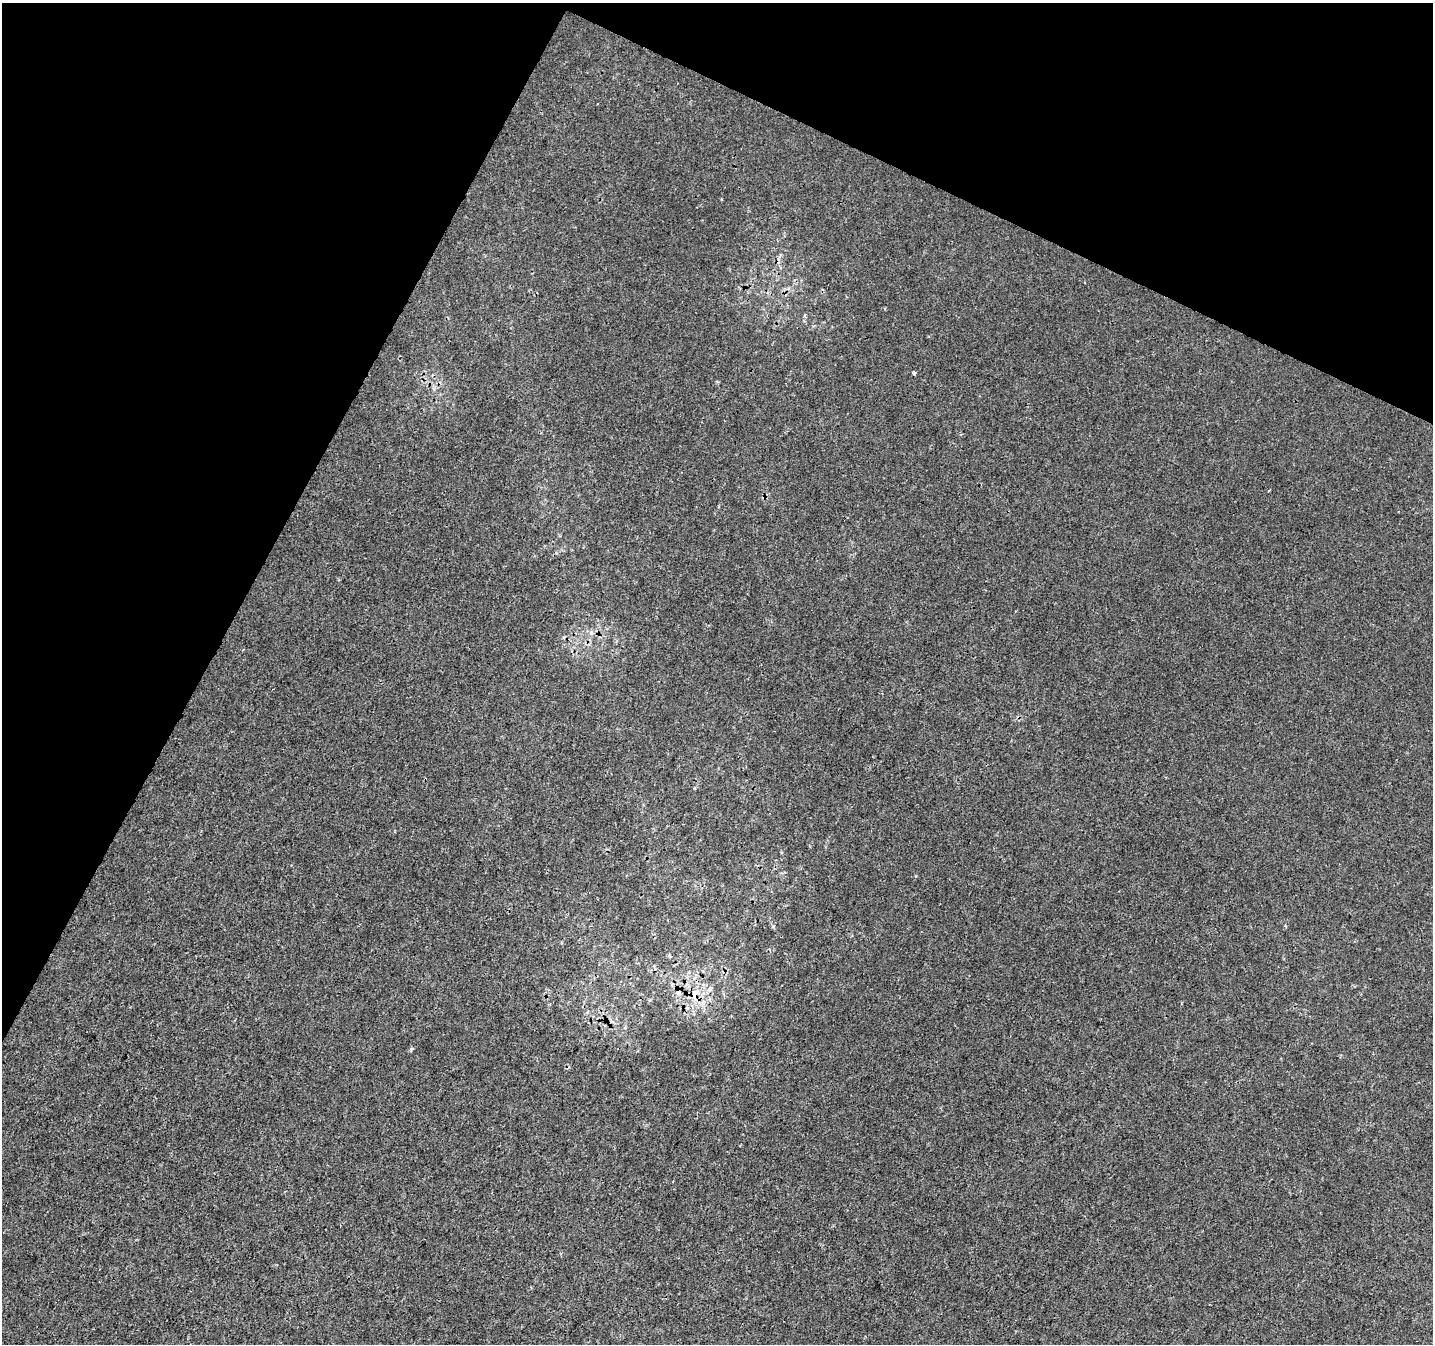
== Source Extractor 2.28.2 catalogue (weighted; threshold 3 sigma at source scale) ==
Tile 2 of 4 x 4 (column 2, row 1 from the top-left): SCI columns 1440-2870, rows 4293-5634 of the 5734 x 5836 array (HDU 1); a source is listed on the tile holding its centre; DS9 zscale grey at full resolution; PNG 1435 x 1346 px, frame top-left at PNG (2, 3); no overlay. Shown black and unused: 25% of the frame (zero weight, under 3 of 4 exposures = <1% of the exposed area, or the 3 px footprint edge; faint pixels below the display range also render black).
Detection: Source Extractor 2.28.2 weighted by HDU 2 'WHT'; one run over the whole footprint, this tile lists its part. Background 1.54e-06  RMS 0.0014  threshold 0.00632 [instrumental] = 3 sigma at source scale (4.5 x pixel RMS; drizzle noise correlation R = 1.50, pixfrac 1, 0.0396/0.0396 arcsec/px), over >= 5 px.
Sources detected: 3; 1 cosmic-ray / hot-pixel residue — not listed; the other 2 listed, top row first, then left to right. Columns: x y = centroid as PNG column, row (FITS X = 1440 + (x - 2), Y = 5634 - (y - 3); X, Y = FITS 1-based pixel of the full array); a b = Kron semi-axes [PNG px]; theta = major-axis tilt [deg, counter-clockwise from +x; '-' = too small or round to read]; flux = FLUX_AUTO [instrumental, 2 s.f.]
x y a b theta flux
914 373 4 4 - 0.17
694 994 12 10 -71 1.4
Overlapping masked pixels (flux is a lower limit): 1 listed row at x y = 694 994